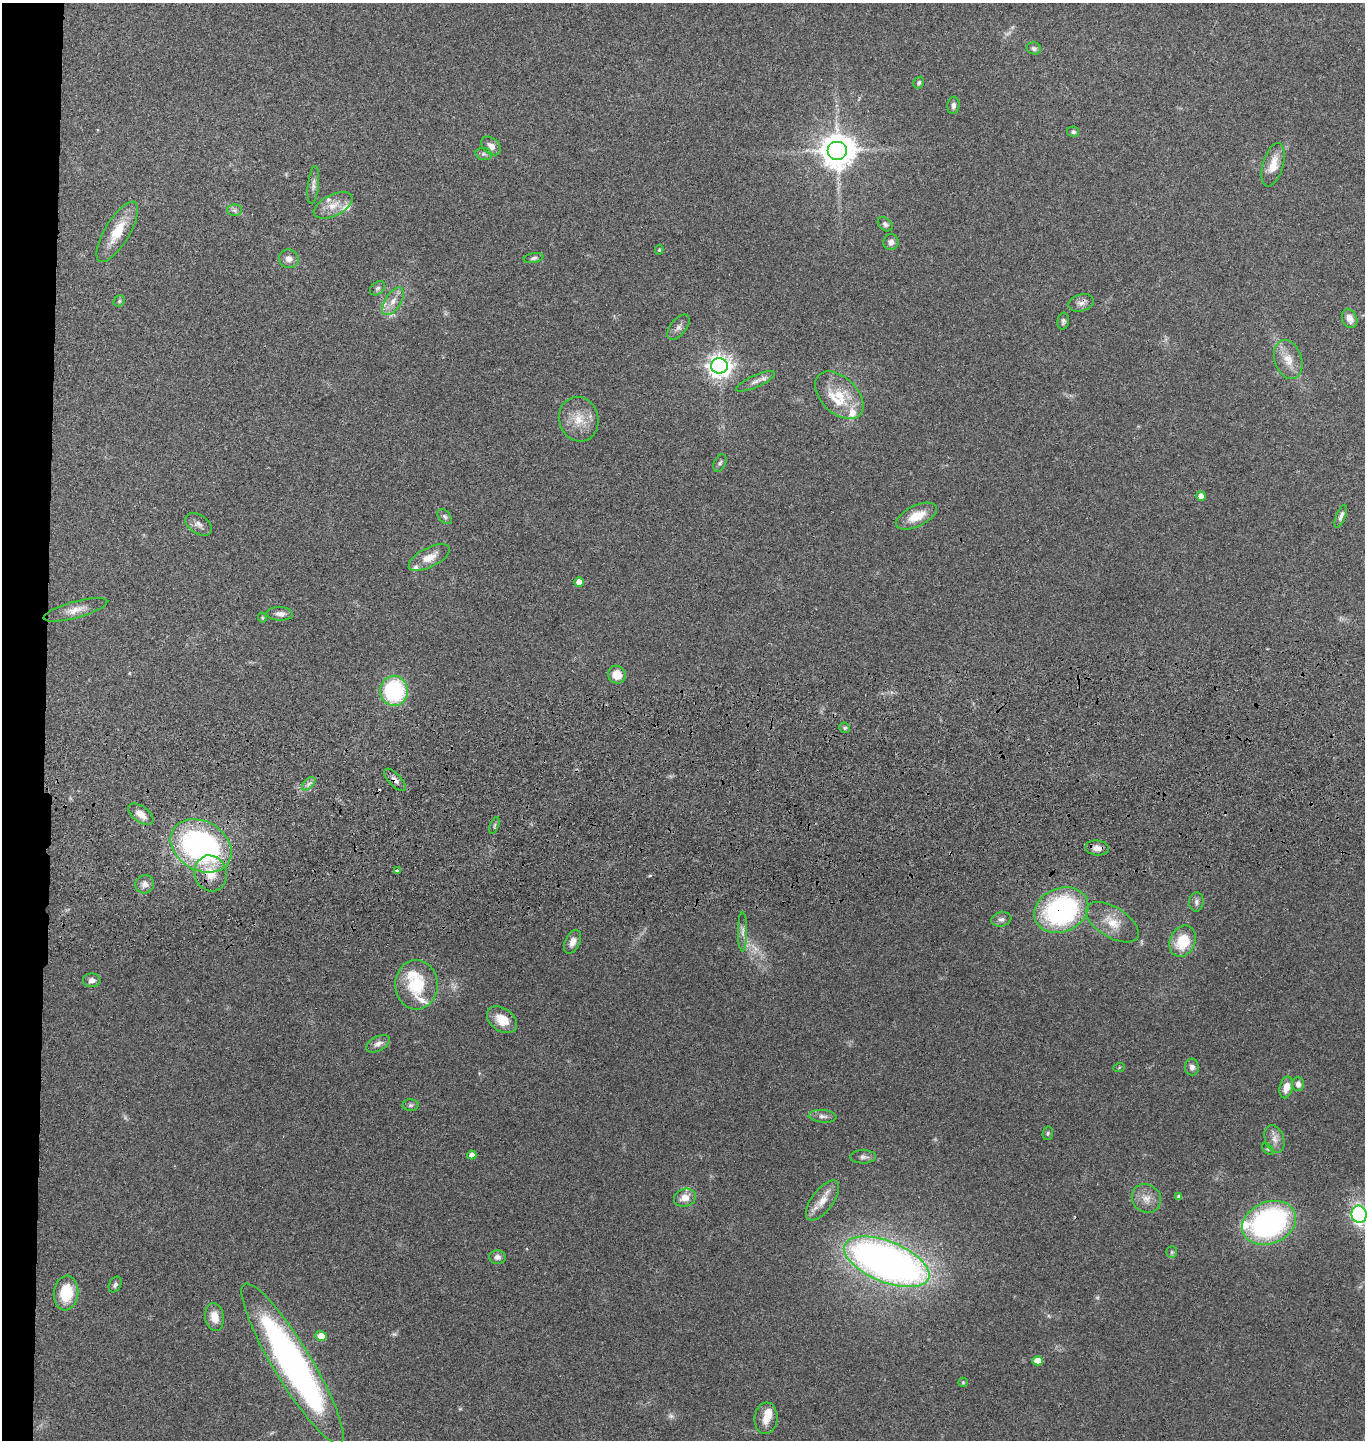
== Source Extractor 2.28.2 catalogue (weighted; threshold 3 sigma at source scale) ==
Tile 4 of 3 x 3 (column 1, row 2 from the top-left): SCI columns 144-1506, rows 1555-2992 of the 4367 x 4546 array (HDU 1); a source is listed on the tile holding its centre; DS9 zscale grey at full resolution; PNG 1367 x 1442 px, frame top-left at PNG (2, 3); each listed source drawn as its Kron ellipse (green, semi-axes under 4 px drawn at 4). Shown black and unused: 3% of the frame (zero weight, under 3 of 4 exposures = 6% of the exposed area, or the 3 px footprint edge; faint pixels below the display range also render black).
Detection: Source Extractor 2.28.2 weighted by HDU 2 'WHT'; one run over the whole footprint, this tile lists its part. Background 0.0643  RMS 0.0059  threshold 0.0266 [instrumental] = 3 sigma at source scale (4.5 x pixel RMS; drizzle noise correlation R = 1.50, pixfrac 1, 0.05/0.05 arcsec/px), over >= 5 px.
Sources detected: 105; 4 too faint to see at this stretch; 1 cosmic-ray / hot-pixel residue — neither listed nor drawn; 9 inside a brighter listed object's ellipse — not listed separately; the other 91 listed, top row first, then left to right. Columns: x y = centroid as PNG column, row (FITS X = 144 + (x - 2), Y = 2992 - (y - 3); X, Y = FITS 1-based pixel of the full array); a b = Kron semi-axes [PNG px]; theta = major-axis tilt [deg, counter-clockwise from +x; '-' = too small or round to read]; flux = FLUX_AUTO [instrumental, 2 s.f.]
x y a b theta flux
1034 48 7 6 - 1.5
919 83 6 5 - 1.2
953 105 9 6 85 1.9
1073 132 6 5 - 1.3
491 146 11 7 -41 3.7
837 150 10 9 - 1300
484 154 8 6 -14 1.6
1273 165 22 10 74 9.3
313 185 19 5 84 2.7
333 205 21 10 26 8.2
234 210 7 6 - 1.6
885 224 8 6 -41 1.9
117 232 34 12 59 15
891 242 8 7 - 2.9
659 250 5 4 - 0.76
534 258 10 5 10 1.5
289 259 10 9 - 3.8
378 288 8 6 38 1.5
119 301 6 5 - 0.95
393 301 15 8 57 5.4
1081 303 13 8 16 3
1350 319 10 7 -65 5.1
1063 321 8 5 82 1.5
678 327 15 8 52 2.9
1288 359 20 13 -71 8.6
719 366 8 7 - 460
755 381 21 6 24 3.4
839 395 29 18 -44 18
579 419 22 19 -75 13
720 463 9 5 66 1.4
1201 496 4 4 - 4.7
445 516 9 6 -50 1.5
916 516 22 10 25 12
1341 516 12 4 68 2.1
198 524 15 9 -33 3.2
429 557 22 9 27 8.4
579 582 5 4 - 6.4
75 610 33 8 15 6.4
280 614 13 7 -2 3.6
262 618 5 4 - 0.65
617 675 9 8 - 8.4
394 691 15 13 88 54
845 728 5 5 - 1
395 780 14 6 -46 2.6
309 784 8 5 44 1.7
141 814 14 7 -37 5.1
494 825 9 3 69 0.89
201 846 32 24 -31 160
1097 848 12 7 -5 3.7
397 871 3 3 - 2.5
211 873 18 16 -69 12
145 884 9 9 - 3.2
1196 902 9 7 83 2
1061 910 28 22 24 100
1001 919 10 7 12 2.4
1112 922 29 15 -32 12
743 932 20 4 90 2.9
1183 941 16 12 66 19
573 942 13 7 65 4.1
92 980 9 7 0 3.2
417 985 25 21 -89 27
502 1020 17 11 -36 10
378 1044 13 7 28 3.4
1192 1067 8 7 - 2.8
1119 1068 6 4 21 0.68
1298 1084 7 6 - 3
1286 1087 11 6 76 6.6
410 1105 8 6 3 1.5
822 1116 14 6 -5 2.7
1048 1133 7 5 76 0.97
1274 1139 14 9 -70 4.4
1268 1149 7 4 -44 0.82
472 1155 4 4 - 3.5
863 1157 13 6 2 2.1
1179 1197 4 4 - 1.9
685 1198 11 9 18 5.7
1146 1199 15 13 -40 6.7
822 1201 23 11 53 8.4
1359 1214 9 7 -80 100
1269 1223 28 21 23 130
1172 1252 6 5 - 0.99
498 1257 8 7 - 2.5
887 1262 45 20 -22 390
115 1285 8 6 61 1.7
66 1293 17 12 83 22
214 1317 14 9 -81 7.5
321 1336 5 5 - 6.4
1038 1361 5 4 - 7.4
292 1364 93 19 -59 260
963 1382 5 4 - 0.69
766 1418 16 11 84 7.4
Overlapping masked pixels (flux is a lower limit): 4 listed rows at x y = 1081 303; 395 780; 211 873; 1061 910
Isophote crosses this tile's border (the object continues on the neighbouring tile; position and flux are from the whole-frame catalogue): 1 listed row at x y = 1359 1214